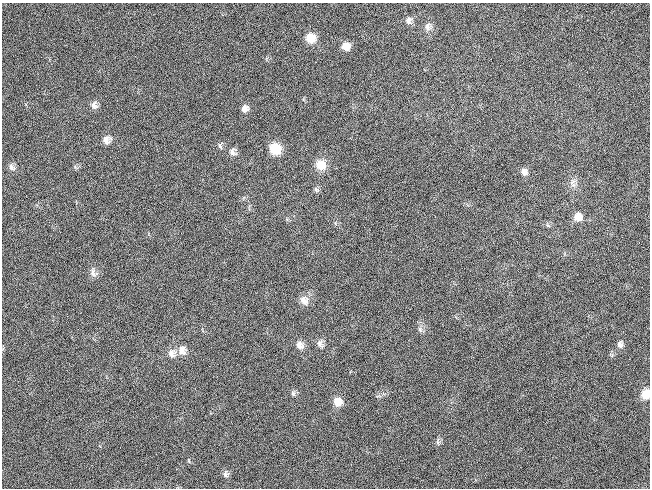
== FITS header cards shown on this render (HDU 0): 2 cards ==
NAXIS1  =                  648 / length of data axis 1
NAXIS2  =                  486 / length of data axis 2

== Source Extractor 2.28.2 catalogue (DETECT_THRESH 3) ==
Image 648 x 486 px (HDU 0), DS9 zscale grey, 1 PNG px = 1 image px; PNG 652 x 490 px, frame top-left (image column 1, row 486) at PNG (2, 3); no overlay
Background 117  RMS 26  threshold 78.5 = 3 sigma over >= 5 px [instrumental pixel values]
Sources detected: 29; all 29 listed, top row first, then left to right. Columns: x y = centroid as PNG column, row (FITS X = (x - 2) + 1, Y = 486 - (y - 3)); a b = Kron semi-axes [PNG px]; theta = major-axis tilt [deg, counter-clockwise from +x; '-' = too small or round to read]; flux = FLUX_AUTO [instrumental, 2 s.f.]
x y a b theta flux
409 20 10 8 77 7700
428 26 10 9 - 8500
311 38 11 10 - 23000
346 46 9 9 - 17000
94 105 10 8 -57 8400
244 108 8 8 - 9000
106 140 10 8 68 11000
220 146 8 4 -68 3800
275 149 10 10 - 46000
232 152 9 8 - 8300
321 165 12 12 - 23000
11 167 10 7 -51 7500
524 172 9 7 -73 7800
573 182 14 8 78 9500
316 190 8 5 -47 3800
578 217 10 10 - 14000
93 273 13 8 -65 9100
304 300 13 10 -57 13000
420 329 9 6 -64 5100
320 344 12 8 -65 8300
620 344 10 8 83 7400
300 345 11 9 -57 11000
182 350 12 10 -82 14000
171 353 11 10 - 12000
293 393 8 6 -73 4200
646 394 10 8 73 23000
337 402 10 10 - 18000
438 442 8 5 -82 4300
225 474 10 7 -90 6000
At the frame edge (FLAGS 8, measured only in part): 1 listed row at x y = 646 394